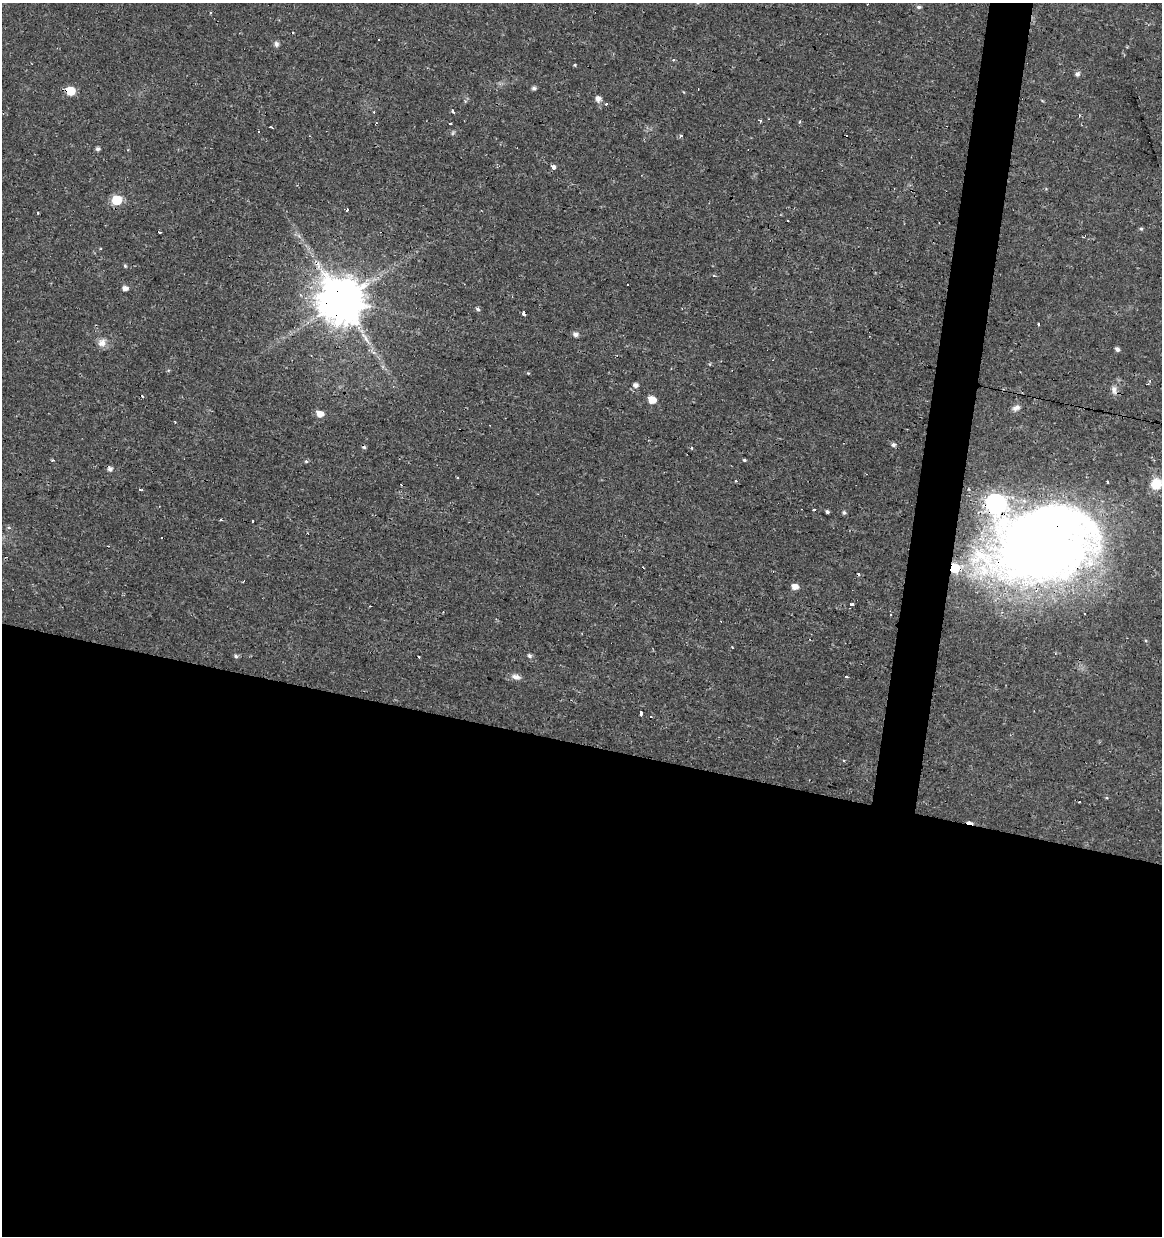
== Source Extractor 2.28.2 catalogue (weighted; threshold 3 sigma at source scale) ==
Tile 14 of 4 x 4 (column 2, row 4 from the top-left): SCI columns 1381-2540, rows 4-1237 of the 5142 x 4941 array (HDU 1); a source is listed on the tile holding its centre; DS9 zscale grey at full resolution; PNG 1164 x 1238 px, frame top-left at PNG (2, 3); no overlay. Shown black and unused: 42% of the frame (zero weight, under 2 of 3 exposures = <1% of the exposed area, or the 3 px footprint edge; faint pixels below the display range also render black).
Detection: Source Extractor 2.28.2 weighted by HDU 2 'WHT'; one run over the whole footprint, this tile lists its part. Background 0.0224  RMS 0.0028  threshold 0.0127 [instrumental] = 3 sigma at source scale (4.5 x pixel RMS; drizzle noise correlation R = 1.50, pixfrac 1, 0.0396/0.0396 arcsec/px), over >= 5 px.
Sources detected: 89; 1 inside a brighter object's white glare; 24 cosmic-ray / hot-pixel residue — not listed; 2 inside a brighter listed object's ellipse — not listed separately; the other 62 listed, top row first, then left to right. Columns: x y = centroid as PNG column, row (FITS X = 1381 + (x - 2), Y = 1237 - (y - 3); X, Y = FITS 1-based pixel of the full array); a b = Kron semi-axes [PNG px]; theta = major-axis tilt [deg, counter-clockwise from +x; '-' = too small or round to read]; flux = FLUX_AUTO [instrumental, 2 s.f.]
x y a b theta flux
919 7 6 5 - 0.6
211 12 3 3 - 0.32
379 40 3 3 - 0.87
276 44 7 6 - 0.81
673 59 3 3 - 0.76
575 65 3 3 - 0.32
1077 74 6 5 - 0.91
534 88 5 4 - 0.74
70 91 6 5 - 9.4
598 99 6 6 - 1.5
606 104 3 3 - 0.62
452 111 4 3 - 1.1
800 122 4 3 - 0.35
450 123 3 3 - 1.6
271 127 3 2 - 0.3
258 131 3 2 - 0.36
98 149 5 4 - 0.71
552 167 3 3 - 51
116 200 6 6 - 14
347 210 3 3 - 29
1141 229 5 4 - 0.41
159 232 3 3 - 0.9
125 266 5 4 - 0.36
125 288 5 4 - 1.5
341 300 13 12 - 1300
478 309 6 4 -20 0.55
524 313 4 3 - 3.5
1038 324 4 2 - 0.32
575 334 6 5 - 1.2
102 342 13 8 79 1.8
1117 349 5 4 - 0.91
528 373 4 4 - 0.24
636 385 6 5 - 1.1
1114 389 9 8 - 1.4
652 400 6 5 - 4.4
1016 408 11 7 22 1.3
320 414 7 6 - 2.6
893 445 6 5 - 0.75
692 448 4 3 - 0.24
53 460 4 3 - 0.3
744 460 4 3 - 0.36
306 461 5 5 - 0.38
110 469 5 5 - 1.1
736 481 3 3 - 0.92
1156 484 13 12 - 5.2
140 490 4 3 - 0.28
814 510 3 3 - 0.61
827 512 4 3 - 0.52
844 513 5 5 - 0.5
221 520 3 3 - 0.5
8 528 4 3 - 0.91
1041 546 112 65 8 300
795 587 6 5 - 2.4
852 605 3 3 - 1.6
890 615 3 2 - 0.29
732 647 3 2 - 0.25
236 656 5 5 - 0.54
529 656 6 5 - 0.69
516 677 13 6 -11 1.5
846 677 3 3 - 0.49
641 713 4 3 - 5.5
651 717 2 2 - 0.45
Overlapping masked pixels (flux is a lower limit): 3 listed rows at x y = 70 91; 341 300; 1041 546
Isophote crosses this tile's border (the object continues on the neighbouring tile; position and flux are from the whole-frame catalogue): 1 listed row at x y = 1041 546